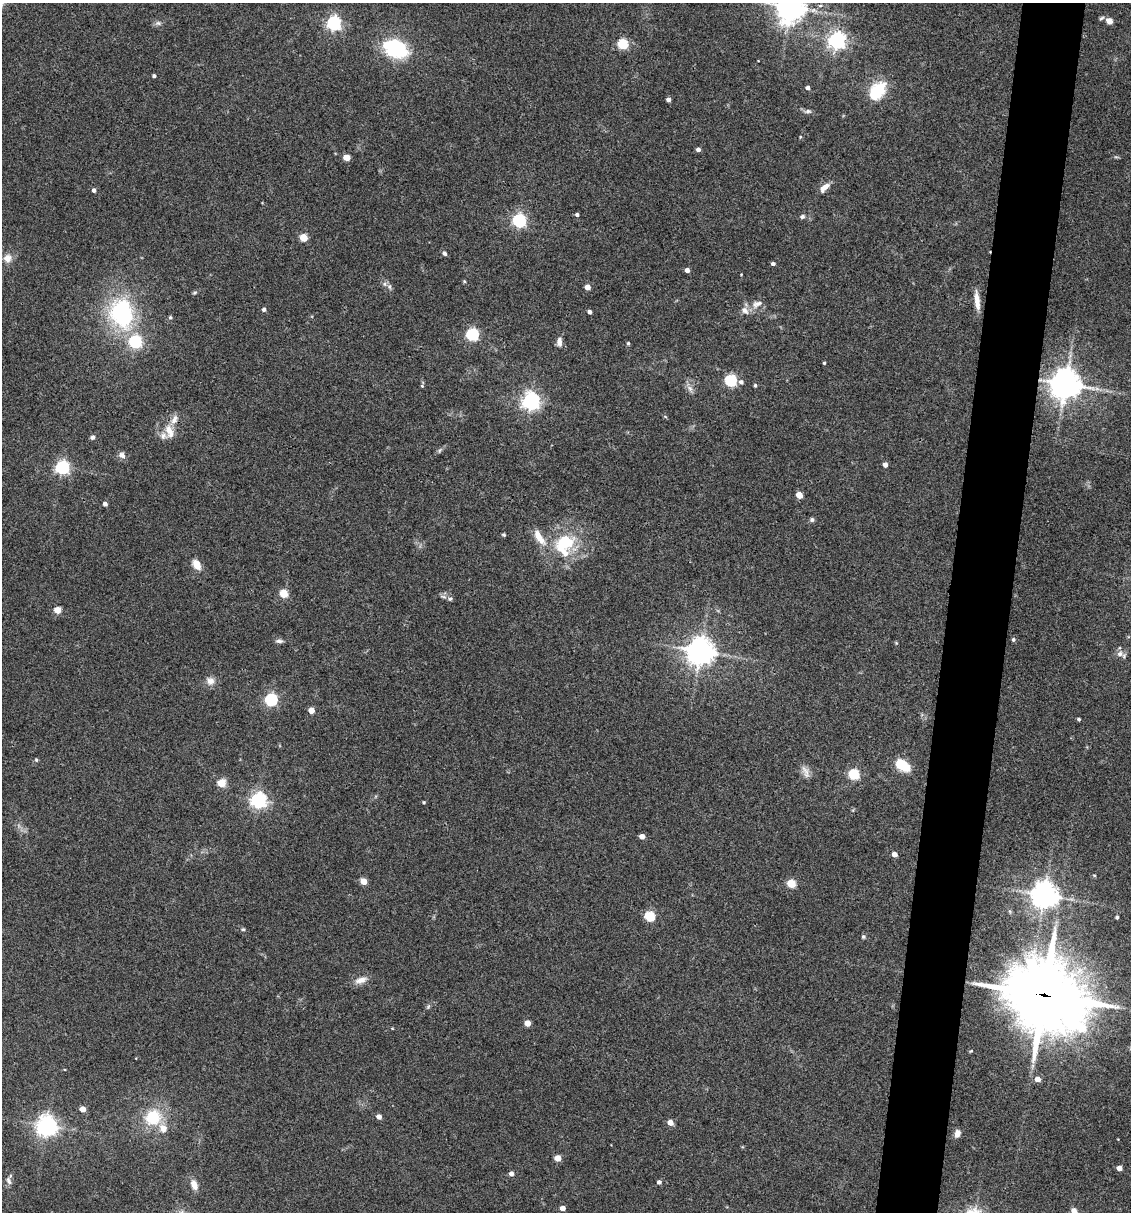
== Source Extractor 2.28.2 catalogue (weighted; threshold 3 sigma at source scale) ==
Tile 10 of 4 x 4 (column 2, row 3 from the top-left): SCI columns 1363-2491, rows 1213-2422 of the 4864 x 4846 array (HDU 1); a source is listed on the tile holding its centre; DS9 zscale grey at full resolution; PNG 1133 x 1214 px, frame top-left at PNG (2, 3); no overlay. Shown black and unused: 6% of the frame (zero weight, under 3 of 4 exposures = <1% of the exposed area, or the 3 px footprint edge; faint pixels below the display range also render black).
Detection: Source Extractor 2.28.2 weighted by HDU 2 'WHT'; one run over the whole footprint, this tile lists its part. Background 0.127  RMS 0.0075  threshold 0.0338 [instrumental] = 3 sigma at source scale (4.5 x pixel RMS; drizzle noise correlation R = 1.50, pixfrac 1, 0.05/0.05 arcsec/px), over >= 5 px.
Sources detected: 119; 5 inside a brighter listed object's ellipse — not listed separately; the other 114 listed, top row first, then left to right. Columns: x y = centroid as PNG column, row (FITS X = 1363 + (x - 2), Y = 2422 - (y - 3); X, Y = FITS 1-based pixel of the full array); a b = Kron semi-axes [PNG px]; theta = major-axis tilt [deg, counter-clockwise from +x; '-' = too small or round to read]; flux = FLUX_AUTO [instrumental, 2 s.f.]
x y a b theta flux
820 6 5 4 - 1.6
791 7 9 8 - 930
1101 18 8 5 28 1.4
1109 21 6 6 - 5.8
158 23 9 6 -1 2.2
334 23 6 6 - 190
837 40 6 6 - 310
623 44 5 5 - 52
396 49 10 8 -24 140
154 76 4 3 - 1.6
808 88 4 4 - 2.4
877 91 21 14 53 31
668 100 4 4 - 2.7
808 111 10 5 6 2.1
800 137 4 3 - 0.69
698 149 4 4 - 2.7
346 157 5 4 - 14
824 187 13 7 46 5.9
94 190 4 4 - 2.7
577 215 4 4 - 1.8
802 216 6 5 - 1.8
519 220 6 6 - 150
303 237 5 5 - 20
444 253 5 4 - 2.2
7 258 11 11 - 6.3
773 264 4 4 - 1.8
687 270 4 4 - 3.5
741 274 3 2 - 0.49
464 281 4 4 - 0.92
389 287 8 6 -88 2.2
587 287 4 4 - 7.3
195 293 7 5 33 1.2
977 301 22 6 -84 8.1
757 304 17 10 27 5.9
264 309 4 4 - 2.1
589 312 4 4 - 2.3
122 313 28 20 -78 95
170 317 5 4 - 1.2
472 334 6 5 - 110
135 342 6 6 - 120
559 342 11 6 88 3.9
628 343 4 3 - 1.1
824 363 3 3 - 0.93
730 380 6 5 - 99
741 382 6 5 - 2.2
1065 384 9 9 - 1300
755 385 5 4 - 1.1
422 386 5 5 - 0.92
690 388 10 6 -52 3.2
531 401 6 6 - 340
174 420 13 8 66 5.3
169 431 19 9 -70 8.8
92 437 6 5 - 1.9
440 450 9 4 60 1.3
122 455 9 7 -40 3.7
885 465 4 4 - 4.6
62 467 6 6 - 170
799 495 5 4 - 12
105 504 4 4 - 3
812 520 6 5 - 1.6
504 535 4 3 - 1.2
539 537 22 8 -57 12
564 543 26 20 70 44
197 564 10 7 -63 9.5
284 594 5 5 - 27
443 597 10 4 -11 1.9
57 610 5 4 - 14
1013 639 5 5 - 1.5
279 641 9 5 -4 2.2
896 643 4 4 - 0.73
700 651 9 9 - 790
1120 654 10 8 1 3.8
210 681 11 10 - 5
271 700 6 5 - 110
311 710 5 4 - 8.4
1079 719 3 3 - 1.2
36 760 5 4 - 0.96
902 765 18 11 -35 16
805 772 19 7 -67 4.7
854 774 5 5 - 60
221 783 5 5 - 29
258 800 6 6 - 270
424 802 4 4 - 1
642 836 4 4 - 5.2
894 854 4 4 - 5.6
1094 875 5 3 - 0.78
364 881 5 4 - 13
791 884 5 5 - 29
1044 895 8 8 - 920
649 916 5 5 - 48
1117 917 4 3 - 1.7
243 929 5 4 - 0.94
863 937 5 5 - 1.3
361 980 18 8 15 6.1
1045 995 28 24 -25 5600
428 1007 6 4 46 1.2
527 1023 4 4 - 11
392 1028 4 3 - 0.64
971 1051 4 3 - 0.68
1037 1079 5 4 - 6.5
82 1109 4 4 - 10
379 1117 4 4 - 4.8
153 1118 20 18 37 30
670 1122 5 4 - 8.4
47 1126 7 7 - 510
957 1134 9 7 73 4
558 1158 5 4 - 13
1119 1168 4 4 - 6.2
511 1174 4 4 - 4.1
9 1181 11 6 -72 2.8
659 1182 4 4 - 2.3
194 1185 11 7 -69 6.5
562 1208 4 4 - 5.5
1074 1211 9 6 -61 5
Overlapping masked pixels (flux is a lower limit): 3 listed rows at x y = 837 40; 1065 384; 1045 995
Isophote crosses this tile's border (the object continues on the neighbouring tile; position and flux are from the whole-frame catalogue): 2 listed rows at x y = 791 7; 1074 1211